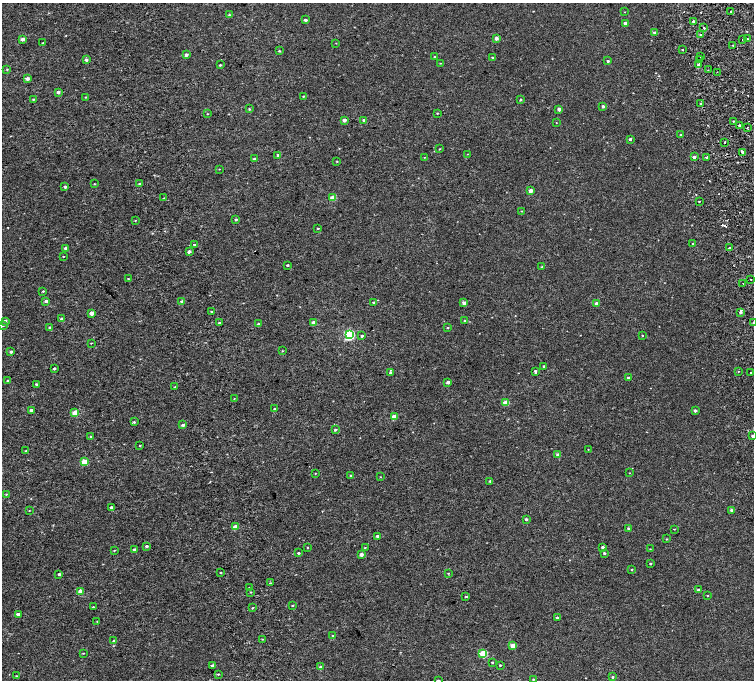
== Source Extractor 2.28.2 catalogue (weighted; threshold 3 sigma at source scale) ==
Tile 7 of 4 x 4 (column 3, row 2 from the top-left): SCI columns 3080-4583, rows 2906-4260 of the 6160 x 5854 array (HDU 1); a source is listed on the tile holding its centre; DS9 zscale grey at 2 x 2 block average (1 PNG px = mean of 2 x 2 image px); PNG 756 x 682 px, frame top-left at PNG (2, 3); each listed source drawn as its Kron ellipse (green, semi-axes under 4 px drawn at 4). Shown black and unused: <1% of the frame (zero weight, under 2 of 4 exposures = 6% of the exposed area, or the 3 px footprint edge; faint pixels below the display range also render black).
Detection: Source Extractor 2.28.2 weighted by HDU 2 'WHT'; one run over the whole footprint, this tile lists its part. Background 0.00157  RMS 0.0035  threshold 0.0158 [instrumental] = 3 sigma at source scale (4.5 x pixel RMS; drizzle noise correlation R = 1.50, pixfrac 1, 0.0396/0.0396 arcsec/px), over >= 5 px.
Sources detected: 199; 3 cosmic-ray / hot-pixel residue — neither listed nor drawn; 1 inside a brighter listed object's ellipse — not listed separately; the other 195 listed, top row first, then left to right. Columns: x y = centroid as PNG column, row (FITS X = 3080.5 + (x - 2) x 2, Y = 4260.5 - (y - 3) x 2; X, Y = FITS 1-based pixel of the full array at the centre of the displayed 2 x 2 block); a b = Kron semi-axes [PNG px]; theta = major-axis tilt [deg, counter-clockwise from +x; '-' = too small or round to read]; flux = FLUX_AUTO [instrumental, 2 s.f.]
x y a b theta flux
625 12 2 2 - 0.22
731 12 2 2 - 0.85
229 15 3 3 - 0.6
305 20 2 2 - 2.1
693 21 2 2 - 1.2
625 23 2 2 - 4.2
704 28 2 2 - 2.1
654 32 3 3 - 0.97
701 35 2 2 - 1.2
496 38 2 2 - 3.4
22 39 2 2 - 2.9
747 39 2 2 - 1.7
743 40 2 2 - 1.4
43 43 2 2 - 0.35
336 43 2 2 - 0.24
733 45 2 2 - 0.74
683 50 2 2 - 0.33
279 51 3 3 - 0.46
186 55 2 2 - 3.2
700 56 2 2 - 1.7
435 57 2 2 - 0.65
492 57 3 2 - 0.55
86 60 3 2 - 1.6
699 60 2 2 - 1.3
608 61 2 2 - 1.1
440 63 2 2 - 0.29
698 64 3 2 - 6.2
220 65 3 2 - 0.54
7 69 3 2 - 0.43
708 70 2 2 - 0.39
717 72 2 2 - 0.39
27 79 2 2 - 3.3
58 92 2 2 - 2.2
303 96 2 2 - 0.46
86 97 2 2 - 0.44
33 99 2 2 - 0.52
521 99 3 2 - 0.74
701 104 2 2 - 2.1
603 106 2 2 - 1.5
249 109 3 3 - 0.64
559 109 2 2 - 3.7
437 113 2 2 - 0.42
207 114 2 2 - 0.34
344 120 2 2 - 4.4
364 120 3 2 - 1
733 121 3 2 - 0.47
556 122 2 2 - 0.22
739 125 3 2 - 2.5
747 127 2 2 - 2.4
681 135 2 2 - 0.45
630 139 2 2 - 1.5
725 142 2 2 - 0.47
439 149 2 2 - 0.44
743 152 3 2 - 4.9
468 154 3 2 - 0.27
278 155 2 2 - 1.7
424 157 2 2 - 0.24
694 157 2 2 - 1.8
707 157 2 2 - 9.2
254 159 3 2 - 0.82
337 161 2 2 - 0.36
219 169 2 2 - 0.25
140 183 3 2 - 0.68
94 184 2 2 - 0.34
65 187 2 2 - 1.8
530 191 2 2 - 6.1
164 198 3 2 - 0.42
333 198 3 2 - 13
699 201 2 2 - 0.42
521 211 3 2 - 0.28
236 219 3 2 - 1.2
135 220 3 2 - 0.29
318 228 2 2 - 0.54
194 244 2 2 - 0.86
693 244 2 2 - 1.1
66 248 2 2 - 2.5
729 248 2 2 - 0.88
189 251 2 2 - 1.9
63 256 2 2 - 0.32
287 265 3 2 - 0.76
542 267 3 2 - 0.45
128 279 3 2 - 0.38
751 279 2 2 - 0.85
743 283 2 2 - 0.58
43 291 3 3 - 0.54
46 301 3 3 - 1.6
182 302 2 2 - 2.8
374 303 2 2 - 1.4
464 303 2 2 - 4.7
596 304 2 2 - 3.1
211 311 3 2 - 0.41
740 312 3 2 - 1.4
91 313 2 2 - 5.5
62 319 3 2 - 1.8
5 321 2 2 - 1.8
465 321 3 2 - 0.57
220 323 2 2 - 1.4
314 323 2 2 - 6.1
753 323 2 2 - 0.36
258 324 3 2 - 0.66
3 326 3 2 - 0.36
50 327 2 2 - 0.9
447 328 3 2 - 0.47
349 335 3 3 - 77
642 335 2 2 - 0.37
362 336 2 2 - 1.5
91 343 2 2 - 0.39
282 351 2 2 - 0.37
11 352 3 2 - 1.1
544 366 3 2 - 0.65
54 368 2 2 - 1.5
535 371 3 2 - 0.87
390 372 3 2 - 1.3
738 372 2 2 - 0.27
751 372 2 2 - 1.9
628 378 2 2 - 2.5
8 381 3 2 - 0.93
448 382 2 2 - 2.4
36 384 2 2 - 0.96
175 387 3 2 - 0.42
234 398 2 2 - 0.33
506 403 3 2 - 12
275 409 3 2 - 0.92
31 410 3 2 - 1.4
695 411 2 2 - 1.1
75 413 3 2 - 16
394 417 3 2 - 10
134 422 3 3 - 0.66
183 425 3 3 - 1.1
335 430 3 2 - 0.92
753 436 2 2 - 1.6
91 437 2 2 - 1.3
140 445 2 2 - 0.44
588 449 2 2 - 0.23
26 451 3 2 - 0.49
558 455 3 2 - 2.6
84 462 3 2 - 16
315 473 2 2 - 0.29
630 473 2 2 - 0.28
351 475 2 2 - 0.83
380 477 2 2 - 0.27
490 481 3 2 - 0.67
6 494 3 2 - 0.42
111 507 2 2 - 1.4
29 510 3 2 - 0.27
731 510 3 3 - 0.92
526 519 2 2 - 1
235 527 2 2 - 10
628 528 2 2 - 0.77
674 529 2 2 - 0.29
377 536 2 2 - 1.8
666 539 3 2 - 0.36
147 546 3 2 - 1.4
307 547 3 2 - 0.29
365 547 3 2 - 0.36
603 547 2 2 - 2.2
650 549 2 2 - 0.29
114 550 2 2 - 0.39
134 550 3 2 - 2.2
298 553 2 2 - 0.82
604 553 2 2 - 1
361 554 2 2 - 2.8
650 563 2 2 - 0.79
632 569 3 2 - 0.53
220 572 2 2 - 0.57
448 573 3 2 - 0.33
59 574 2 2 - 1.4
271 583 2 2 - 0.41
249 587 2 2 - 0.27
698 590 2 2 - 1.1
80 592 4 3 - 4.5
251 592 3 2 - 0.38
707 595 2 2 - 0.34
466 597 3 2 - 0.51
292 605 3 2 - 0.54
93 607 2 2 - 0.44
252 608 3 2 - 0.45
18 614 2 2 - 4
557 617 2 2 - 0.97
97 621 2 2 - 0.25
333 636 2 2 - 0.61
262 639 3 2 - 0.39
113 641 3 2 - 0.39
513 646 2 2 - 8.9
83 653 2 2 - 0.38
483 654 3 3 - 29
492 662 2 2 - 0.57
500 665 2 2 - 0.58
213 666 2 2 - 3.8
321 667 3 2 - 1.6
218 674 3 2 - 0.61
17 676 3 2 - 0.4
613 677 3 2 - 0.86
533 679 3 2 - 0.55
438 680 3 2 - 0.52
Isophote crosses this tile's border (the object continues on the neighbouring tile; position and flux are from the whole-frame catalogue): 3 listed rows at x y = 753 323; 753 436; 438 680